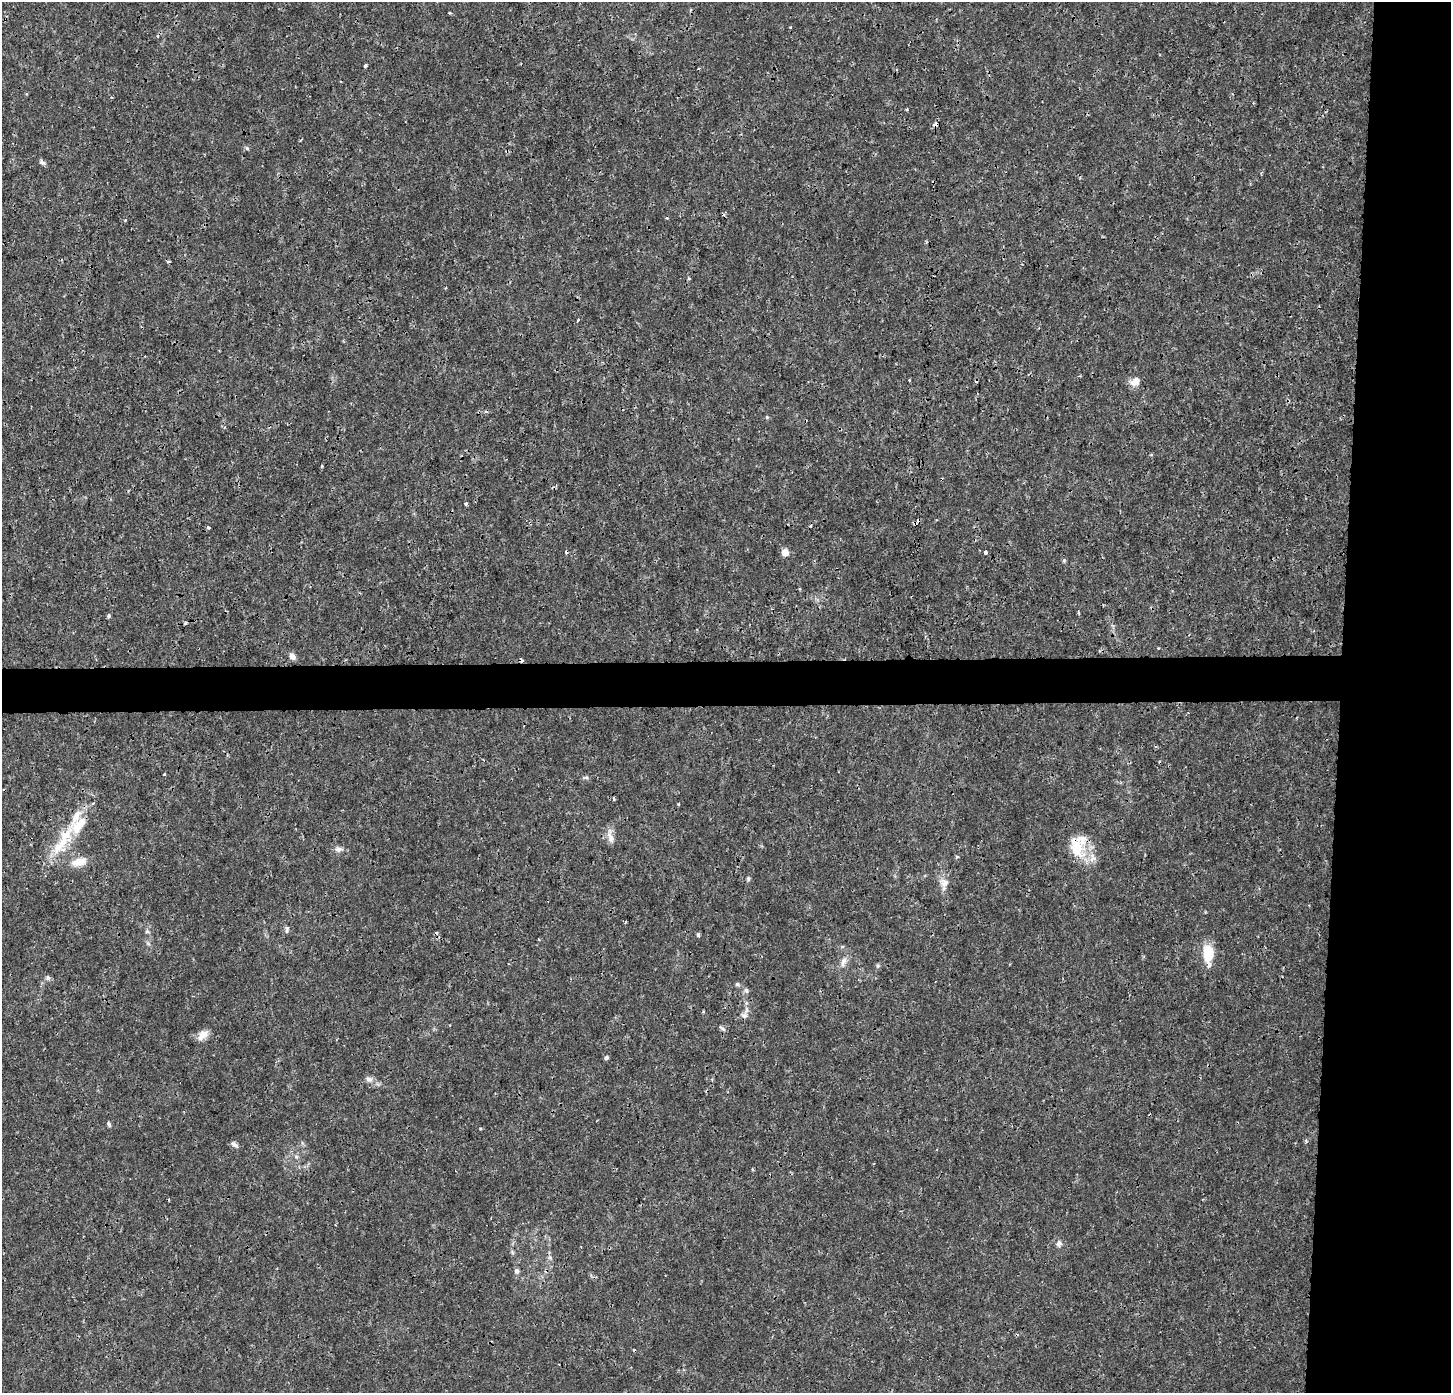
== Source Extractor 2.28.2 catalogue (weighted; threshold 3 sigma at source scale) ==
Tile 6 of 3 x 3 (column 3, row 2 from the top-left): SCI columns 2898-4346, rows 1606-2996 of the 4354 x 4600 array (HDU 1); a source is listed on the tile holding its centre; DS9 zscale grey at full resolution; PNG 1453 x 1395 px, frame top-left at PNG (2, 2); no overlay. Shown black and unused: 11% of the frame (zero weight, under 3 of 4 exposures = <1% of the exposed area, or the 3 px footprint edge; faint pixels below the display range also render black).
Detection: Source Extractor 2.28.2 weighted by HDU 2 'WHT'; one run over the whole footprint, this tile lists its part. Background 0.00278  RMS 9.9e-04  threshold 0.00445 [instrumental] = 3 sigma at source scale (4.5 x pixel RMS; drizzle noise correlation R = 1.50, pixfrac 1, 0.0396/0.0396 arcsec/px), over >= 5 px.
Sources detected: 64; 9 cosmic-ray / hot-pixel residue — not listed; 2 inside a brighter listed object's ellipse — not listed separately; the other 53 listed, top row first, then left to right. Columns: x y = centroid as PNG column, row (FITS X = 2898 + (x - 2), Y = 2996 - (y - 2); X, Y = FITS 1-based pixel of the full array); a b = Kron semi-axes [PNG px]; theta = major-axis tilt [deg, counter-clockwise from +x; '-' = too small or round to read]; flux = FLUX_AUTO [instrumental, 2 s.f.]
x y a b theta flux
449 13 4 3 - 0.12
365 66 5 3 - 0.14
907 109 5 3 - 0.094
935 124 5 4 - 0.68
247 148 5 5 - 0.15
42 162 8 5 -37 0.26
125 220 3 3 - 0.083
169 261 5 3 - 0.12
689 278 5 3 - 0.12
578 320 3 3 - 0.29
909 380 4 3 - 0.087
1135 381 14 9 37 0.75
767 417 5 4 - 0.12
466 504 3 3 - 0.22
208 527 4 3 - 0.35
785 552 5 5 - 1.8
985 552 4 3 - 0.42
108 616 4 3 - 0.25
185 623 3 3 - 0.19
292 656 8 7 - 0.45
521 660 4 3 - 0.36
164 774 3 2 - 0.12
586 778 8 4 8 0.18
614 799 5 3 - 0.13
678 804 3 3 - 0.13
610 838 17 9 -70 0.74
63 840 59 16 60 4.6
1078 846 33 23 87 3.5
338 849 10 8 0 0.43
957 857 5 3 - 0.11
79 861 22 10 15 1.4
748 879 6 4 -88 0.18
944 883 13 11 34 0.78
287 929 10 4 86 0.21
147 932 6 4 0 0.15
698 935 5 4 - 0.15
1208 953 20 10 -89 2.8
843 961 12 7 61 0.54
878 966 6 5 - 0.17
48 978 7 6 - 0.25
737 984 7 5 -1 0.19
746 990 7 4 -46 0.19
744 1015 9 7 -27 0.38
722 1028 12 3 -40 0.2
202 1036 17 8 46 0.78
606 1057 7 4 50 0.17
369 1079 10 7 -3 0.42
109 1124 7 4 -67 0.19
480 1129 4 3 - 0.1
235 1145 12 5 -33 0.31
296 1157 6 5 - 0.22
1059 1244 8 7 - 0.36
517 1271 7 6 - 0.28
Overlapping masked pixels (flux is a lower limit): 3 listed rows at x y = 935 124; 521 660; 1078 846
Unlisted compact peaks at least as high as the median listed source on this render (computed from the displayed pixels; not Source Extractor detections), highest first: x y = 1064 560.